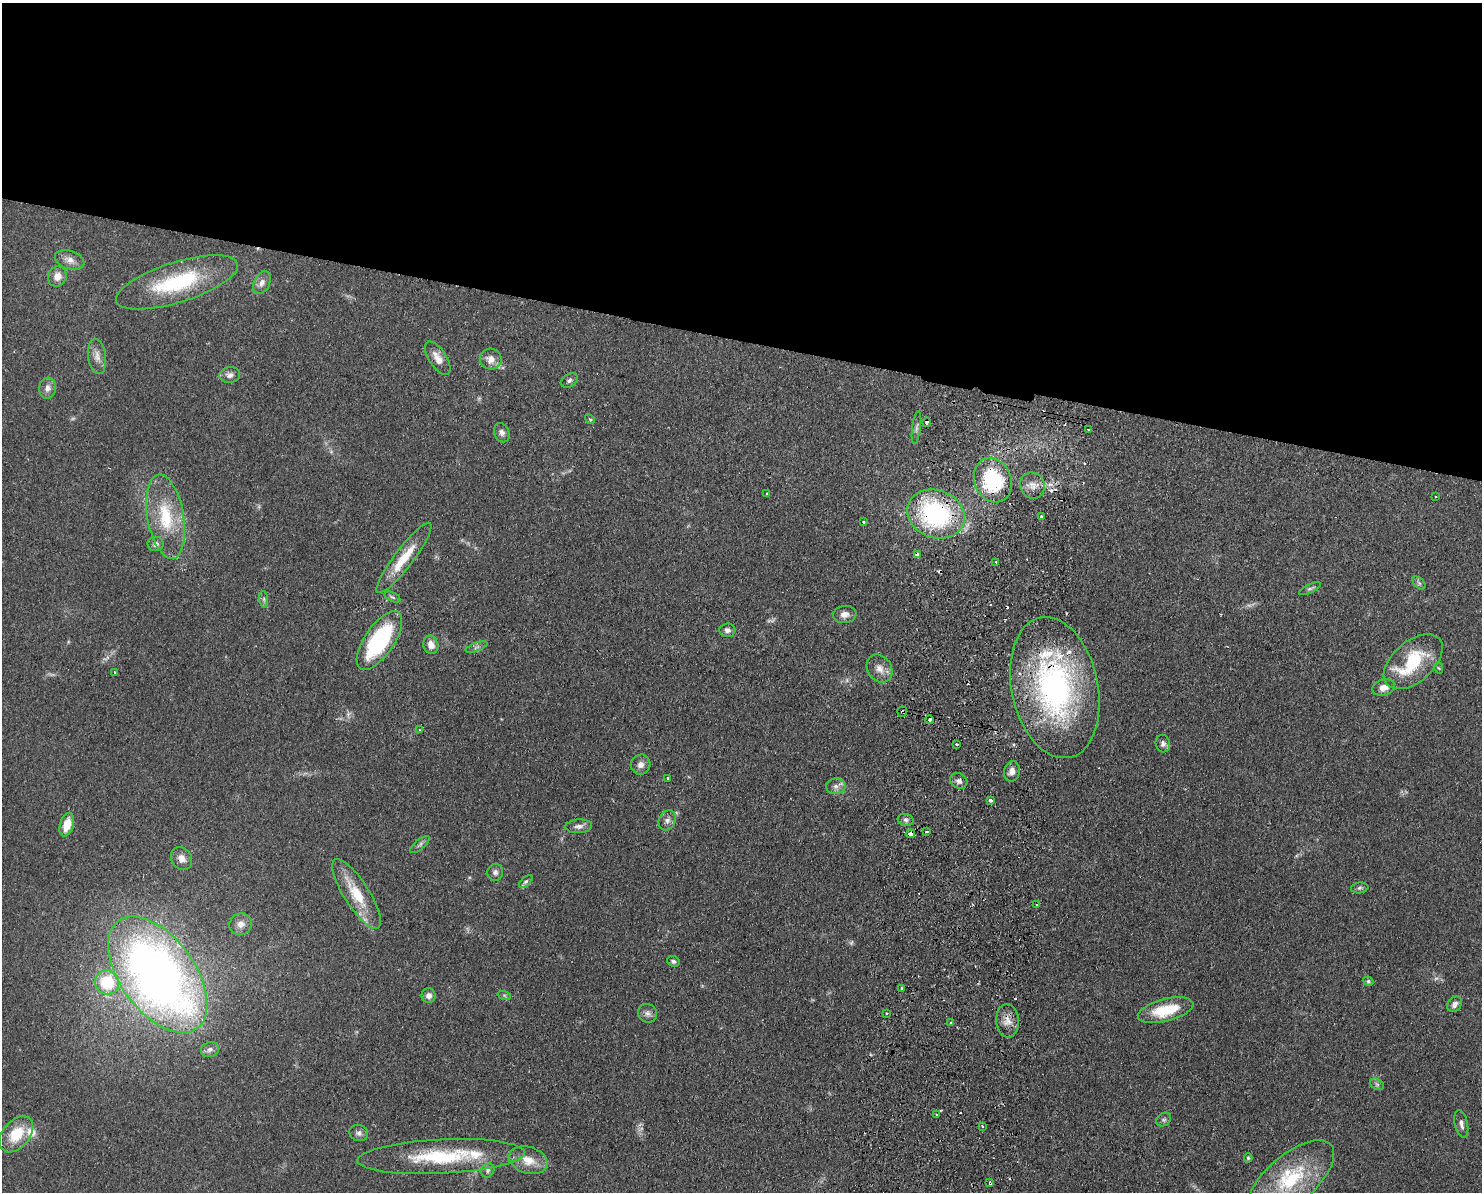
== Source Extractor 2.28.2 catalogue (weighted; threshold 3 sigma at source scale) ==
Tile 2 of 3 x 4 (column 2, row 1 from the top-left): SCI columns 1653-3132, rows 3583-4772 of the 4899 x 4783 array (HDU 1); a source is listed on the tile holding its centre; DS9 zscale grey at full resolution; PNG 1484 x 1194 px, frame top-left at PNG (2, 3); each listed source drawn as its Kron ellipse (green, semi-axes under 4 px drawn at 4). Shown black and unused: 28% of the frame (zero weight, under 2 of 3 exposures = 3% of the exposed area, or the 3 px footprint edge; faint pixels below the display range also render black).
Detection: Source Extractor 2.28.2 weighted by HDU 2 'WHT'; one run over the whole footprint, this tile lists its part. Background 0.0673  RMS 0.0058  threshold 0.0261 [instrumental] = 3 sigma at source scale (4.5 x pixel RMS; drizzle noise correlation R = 1.50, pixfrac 1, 0.05/0.05 arcsec/px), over >= 5 px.
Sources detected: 117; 6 too faint to see at this stretch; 10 cosmic-ray / hot-pixel residue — neither listed nor drawn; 7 inside a brighter listed object's ellipse — not listed separately; the other 94 listed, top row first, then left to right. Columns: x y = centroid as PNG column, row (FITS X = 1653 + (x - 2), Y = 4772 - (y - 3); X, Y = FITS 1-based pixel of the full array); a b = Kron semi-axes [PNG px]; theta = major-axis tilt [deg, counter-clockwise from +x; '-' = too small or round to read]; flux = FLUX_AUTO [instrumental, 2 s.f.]
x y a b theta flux
70 260 15 9 -18 4.2
57 276 10 9 - 5.1
177 282 63 20 17 50
262 283 12 8 61 3.1
97 356 18 9 -82 4.7
438 358 19 9 -57 5.8
491 359 11 10 - 5.6
230 375 10 8 5 2.8
569 380 9 6 35 1.6
47 388 10 8 83 3.6
590 419 5 4 - 0.73
927 422 5 3 - 7.3
916 428 16 4 82 1.7
1089 429 3 3 - 1
502 433 10 7 -66 2.5
993 480 23 18 -69 40
1032 485 13 12 - 5.1
767 494 3 2 - 0.82
1435 497 3 2 - 0.88
936 514 29 23 -20 85
166 517 43 18 -80 30
1041 517 3 3 - 3.7
864 522 3 2 - 0.43
156 544 8 7 - 2.4
917 555 3 3 - 4.9
404 558 43 9 53 18
996 562 3 2 - 0.52
1419 583 8 4 -45 1.2
1310 589 12 4 25 1.3
392 597 8 4 -25 1.3
264 599 8 4 -83 1.2
845 614 12 8 9 3.5
727 630 8 7 - 2.1
379 641 34 14 56 63
431 645 9 7 -73 4.8
476 647 11 3 20 1.4
1413 662 35 20 41 33
879 668 15 12 -56 5.3
1439 668 6 3 -69 0.62
114 673 3 2 - 0.98
1384 687 11 8 14 4.5
1055 688 71 43 -78 150
902 712 5 4 - 1.3
929 720 4 3 - 6.2
419 730 3 3 - 0.81
956 744 3 2 - 1.1
1163 744 9 7 -76 2.1
641 765 10 9 - 3.4
1012 771 10 8 79 4
668 778 3 3 - 1.6
959 781 9 7 -36 2.3
836 786 10 7 7 2.8
990 800 4 3 - 1.9
667 820 10 8 60 2.8
906 820 8 6 -15 1.5
67 825 12 7 74 9.7
579 826 13 7 3 2.9
927 832 3 3 - 2.7
910 834 5 4 - 10
420 844 12 5 40 1.6
181 859 12 10 -57 4.2
495 872 8 8 - 2.1
526 881 8 4 41 1.1
1360 888 9 5 8 1.3
357 894 40 12 -57 20
1037 905 3 3 - 2.1
241 924 11 10 - 3.9
673 961 6 5 - 1.4
158 975 67 37 -54 420
1368 981 5 4 - 1.1
107 982 12 12 - 25
901 989 4 3 - 3.2
504 995 7 4 -19 0.96
429 996 7 7 - 3
1455 1004 8 6 51 2.6
1166 1010 28 11 14 21
647 1013 10 9 - 2.6
886 1013 2 2 - 0.67
1007 1021 17 11 -86 5.6
951 1022 4 3 - 1
210 1050 9 7 19 2.3
1377 1084 7 5 -30 1.2
937 1114 3 2 - 0.74
1164 1120 8 6 35 1.3
1461 1124 14 6 -77 2.6
982 1126 3 2 - 1.2
359 1133 9 8 - 2.2
16 1134 21 13 50 17
441 1156 84 17 3 48
1248 1158 4 4 - 0.87
528 1160 19 13 -17 9.5
488 1170 7 6 - 1.5
1291 1180 53 24 41 43
990 1183 3 2 - 1
Overlapping masked pixels (flux is a lower limit): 11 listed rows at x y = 927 422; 993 480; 936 514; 917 555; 1055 688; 902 712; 929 720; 910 834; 158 975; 1007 1021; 990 1183
Isophote crosses this tile's border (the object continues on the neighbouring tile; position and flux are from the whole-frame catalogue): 1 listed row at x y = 1291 1180